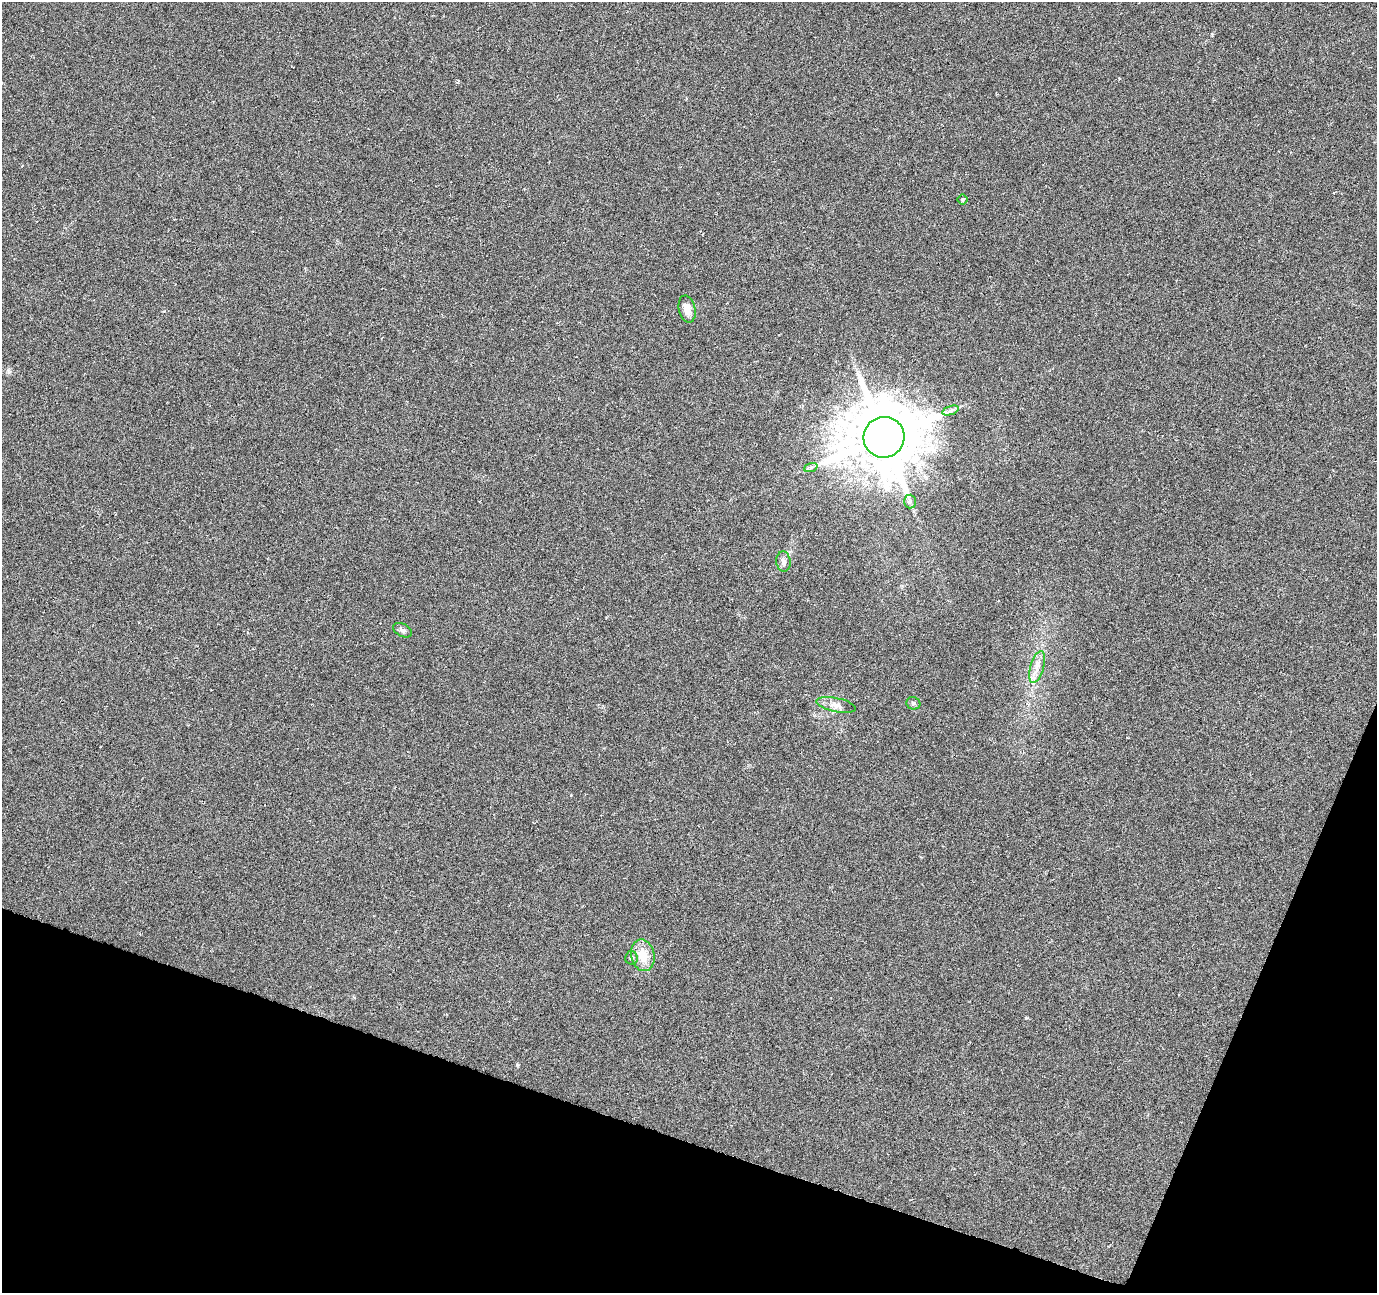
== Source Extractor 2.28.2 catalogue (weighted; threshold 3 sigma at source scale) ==
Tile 15 of 4 x 4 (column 3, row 4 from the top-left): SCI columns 2756-4130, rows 274-1564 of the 5505 x 5644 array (HDU 1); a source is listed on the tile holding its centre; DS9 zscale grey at full resolution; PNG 1379 x 1295 px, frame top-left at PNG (2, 2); each listed source drawn as its Kron ellipse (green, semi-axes under 4 px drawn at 4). Shown black and unused: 16% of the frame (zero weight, under 3 of 6 exposures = <1% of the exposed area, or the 3 px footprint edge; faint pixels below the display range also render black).
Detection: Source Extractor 2.28.2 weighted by HDU 2 'WHT'; one run over the whole footprint, this tile lists its part. Background 0.0271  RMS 0.0039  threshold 0.0158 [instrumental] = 3 sigma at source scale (4.09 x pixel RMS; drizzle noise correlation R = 1.36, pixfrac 0.8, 0.0396/0.0396 arcsec/px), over >= 5 px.
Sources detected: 15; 2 cosmic-ray / hot-pixel residue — neither listed nor drawn; the other 13 listed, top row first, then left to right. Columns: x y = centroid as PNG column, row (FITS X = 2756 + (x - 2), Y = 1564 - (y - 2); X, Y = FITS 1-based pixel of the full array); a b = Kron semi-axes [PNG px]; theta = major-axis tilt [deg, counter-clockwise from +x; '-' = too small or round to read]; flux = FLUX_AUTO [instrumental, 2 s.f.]
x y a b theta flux
962 200 5 5 - 0.46
687 309 14 8 -78 3.5
951 410 8 4 19 0.96
884 437 20 20 - 3100
811 467 7 4 20 0.75
910 501 7 6 - 0.93
783 561 10 7 -81 1.5
402 630 10 6 -28 1.1
1037 667 17 6 75 2.8
913 703 7 6 - 0.73
836 705 20 7 -11 2.5
643 955 16 11 -78 6.6
631 958 6 6 - 1.2
Unlisted compact peaks at least as high as the median listed source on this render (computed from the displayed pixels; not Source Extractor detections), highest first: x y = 1026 1018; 517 1065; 164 311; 1212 35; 571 795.